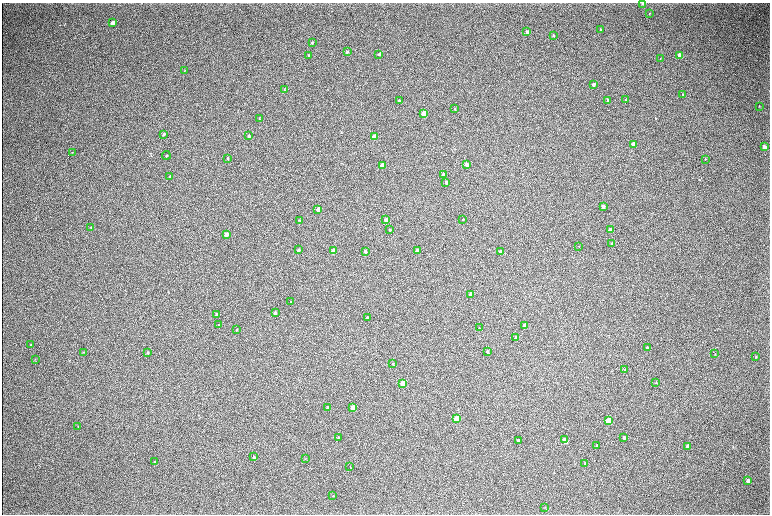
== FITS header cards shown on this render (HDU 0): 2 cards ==
NAXIS1  =                 1536 / length of data axis 1
NAXIS2  =                 1024 / length of data axis 2

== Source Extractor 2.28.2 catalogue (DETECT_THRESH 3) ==
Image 1536 x 1024 px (HDU 0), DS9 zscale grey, zoomed out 1/2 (1 PNG px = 2 x 2 image px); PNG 772 x 516 px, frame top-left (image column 1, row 1023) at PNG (2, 3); each listed source drawn as its Kron ellipse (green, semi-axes under 4 px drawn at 4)
Background 322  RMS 23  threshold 69.6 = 3 sigma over >= 5 px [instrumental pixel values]
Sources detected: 95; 1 cannot appear on this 1/2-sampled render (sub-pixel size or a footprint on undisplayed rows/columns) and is neither listed nor drawn; the other 94 listed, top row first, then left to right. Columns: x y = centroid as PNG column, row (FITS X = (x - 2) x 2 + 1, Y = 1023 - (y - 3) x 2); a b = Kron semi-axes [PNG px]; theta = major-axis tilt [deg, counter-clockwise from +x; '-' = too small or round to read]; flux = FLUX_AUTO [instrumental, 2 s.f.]
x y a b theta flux
643 4 3 2 - 5200
649 14 3 2 - 2200
112 23 4 3 - 39000
600 29 3 2 - 3200
527 32 3 3 - 14000
553 35 3 3 - 4500
312 43 3 2 - 4700
347 52 3 3 - 3800
379 54 3 3 - 9900
308 55 3 2 - 3200
680 55 4 3 - 58000
660 59 3 2 - 2400
185 70 3 1 - 1100
593 84 3 3 - 16000
284 89 3 2 - 1600
683 94 3 2 - 3700
399 100 2 2 - 4200
608 100 4 3 - 5200
626 100 3 2 - 2800
759 106 3 2 - 2000
454 109 4 2 - 3000
423 113 3 3 - 120000
259 119 3 3 - 2300
164 134 4 3 - 7000
249 136 3 2 - 6100
374 137 3 3 - 180000
633 144 3 3 - 74000
764 147 4 3 - 22000
72 152 4 2 - 2300
166 155 4 3 - 4900
228 158 4 3 - 4800
706 159 2 1 - 2100
466 165 3 3 - 31000
382 166 3 3 - 110000
443 175 3 3 - 58000
170 177 3 2 - 5600
446 182 3 3 - 16000
603 206 3 3 - 20000
318 209 3 3 - 62000
463 219 3 2 - 3500
299 220 3 2 - 2400
386 220 3 3 - 55000
91 227 3 2 - 2400
390 230 2 2 - 4000
610 230 3 3 - 58000
226 234 3 3 - 52000
612 244 4 3 - 5700
579 246 3 2 - 2000
298 250 3 2 - 12000
333 251 3 3 - 160000
365 251 3 2 - 13000
417 251 3 3 - 60000
501 251 3 3 - 75000
471 294 3 3 - 73000
291 302 3 2 - 4100
275 312 3 2 - 8100
216 315 4 3 - 11000
367 317 3 2 - 7900
219 325 3 3 - 3100
524 326 3 3 - 35000
479 328 3 3 - 2500
236 330 3 2 - 2600
516 338 3 3 - 14000
31 345 4 3 - 3500
647 347 3 2 - 5800
487 351 3 2 - 6300
83 352 4 2 - 3400
148 352 4 2 - 2900
715 354 3 2 - 2100
756 356 4 2 - 2300
35 359 3 3 - 2600
393 364 3 2 - 3000
625 369 3 3 - 2600
656 382 3 2 - 1900
403 383 3 3 - 190000
328 407 3 3 - 4700
353 407 3 3 - 120000
456 419 4 3 - 270000
608 421 4 3 - 170000
78 427 3 2 - 2000
338 437 3 3 - 3600
624 437 4 3 - 7100
518 440 3 3 - 10000
565 440 4 3 - 130000
596 446 3 3 - 5100
688 446 4 3 - 24000
254 457 4 3 - 9200
305 459 3 2 - 1600
154 462 3 3 - 4000
585 463 3 2 - 3300
350 466 3 2 - 1700
748 480 4 3 - 12000
333 496 3 2 - 2000
545 507 3 2 - 2300
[1 sub-pixel or undisplayed-footprint detection neither listed nor drawn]